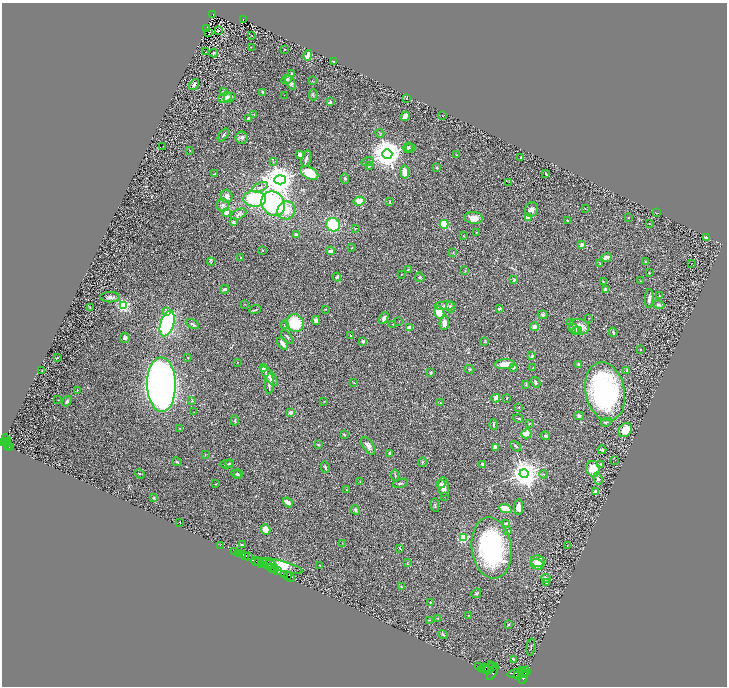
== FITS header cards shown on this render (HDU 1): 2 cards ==
NAXIS1  =                 1449
NAXIS2  =                 1368

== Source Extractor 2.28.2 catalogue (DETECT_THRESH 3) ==
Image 1449 x 1368 px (HDU 1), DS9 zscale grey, zoomed out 1/2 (1 PNG px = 2 x 2 image px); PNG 729 x 688 px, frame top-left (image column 1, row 1367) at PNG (2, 3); each listed source drawn as its Kron ellipse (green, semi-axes under 4 px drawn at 4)
Background 0.553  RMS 0.03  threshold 0.09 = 3 sigma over >= 5 px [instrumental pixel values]
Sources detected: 309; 27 cannot appear on this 1/2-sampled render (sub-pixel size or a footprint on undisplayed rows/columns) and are neither listed nor drawn; the other 282 listed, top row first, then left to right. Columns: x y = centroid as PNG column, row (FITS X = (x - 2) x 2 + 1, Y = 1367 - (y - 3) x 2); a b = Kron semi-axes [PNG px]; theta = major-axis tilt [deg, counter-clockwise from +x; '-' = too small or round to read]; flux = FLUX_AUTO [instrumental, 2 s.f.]
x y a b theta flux
213 14 3 2 - 81
244 20 3 2 - 73
206 29 2 1 - 2.3
218 31 2 1 - 35
208 32 2 1 - 2
251 35 2 1 - 1.4
251 47 3 2 - 3
285 49 2 1 - 3.5
205 52 2 1 - 43
213 53 4 3 - 4.7
308 55 5 3 - 41
334 61 3 1 - 5.5
291 74 4 2 - 7.4
287 80 5 4 - 9.1
312 81 2 2 - 2.2
290 82 8 4 -64 22
194 84 6 3 54 16
224 92 2 2 - 40
263 92 3 2 - 8.4
313 94 6 3 87 7.1
284 95 2 1 - 1.6
225 98 7 5 20 33
229 98 6 4 21 18
406 98 3 2 - 2.6
330 102 2 2 - 35
254 114 2 2 - 2.1
405 116 5 3 - 41
443 116 2 1 - 3.4
248 118 3 2 - 7.6
380 133 4 2 - 3.9
223 135 7 2 55 7.8
241 137 6 6 - 14
163 146 2 1 - 3.9
408 147 5 3 - 6.4
409 149 6 3 23 7.6
189 150 3 2 - 2.7
300 154 3 3 - 16
387 154 5 4 - 11000
456 155 3 2 - 2.3
521 157 3 2 - 6.1
306 159 8 2 76 14
368 161 6 2 18 5.8
273 162 3 2 - 3.6
369 166 2 2 - 11
437 168 2 2 - 17
405 172 6 4 -82 64
309 173 9 5 -29 120
214 174 3 2 - 3.6
546 174 4 2 - 5.1
345 178 5 3 - 8
280 180 6 4 2 11000
508 182 2 1 - 1.5
260 187 9 3 22 15
227 196 6 5 - 30
255 199 11 8 -3 380
359 201 5 4 - 49
390 202 4 2 - 3.3
273 204 13 11 -50 670
223 205 6 6 - 17
585 208 2 2 - 1.6
531 209 7 6 - 24
286 210 9 8 - 66
227 213 3 3 - 53
656 213 3 1 - 2
239 214 8 5 25 20
628 217 2 2 - 4.4
473 218 9 6 -6 50
528 218 3 3 - 72
568 221 4 2 - 4.5
233 222 3 3 - 10
649 223 2 2 - 2.1
444 224 4 4 - 140
333 225 7 6 - 280
355 228 2 2 - 3.6
476 232 2 1 - 1.7
296 235 3 3 - 15
463 236 3 2 - 2.9
706 237 4 3 - 12
581 245 2 2 - 54
352 247 3 2 - 3.5
262 250 3 2 - 3.7
331 251 4 3 - 22
453 252 3 2 - 2.6
241 257 4 2 - 3.3
606 257 5 3 - 35
211 262 4 2 - 5.1
645 262 2 2 - 10
600 263 2 2 - 3.1
691 263 2 1 - 31
408 270 4 3 - 5.9
465 271 3 2 - 3.5
649 272 2 2 - 2.4
401 274 2 1 - 2.7
337 277 4 3 - 12
420 277 5 4 - 10
514 280 4 3 - 4.9
640 281 2 1 - 1.7
603 282 3 2 - 2.3
225 289 4 3 - 14
605 290 2 2 - 62
659 296 3 2 - 3
110 297 9 5 0 19
649 298 9 3 87 22
244 304 2 2 - 1.9
659 304 6 3 -12 14
124 305 3 3 - 940
445 306 10 3 1 14
90 307 3 2 - 2.4
450 307 6 3 -85 13
325 309 3 2 - 2.1
499 309 3 2 - 14
255 310 6 2 19 6.4
166 312 4 2 - 37
439 312 6 5 - 99
543 315 5 4 - 9.3
384 318 6 4 64 17
589 318 2 2 - 2.9
316 320 4 4 - 24
399 321 2 1 - 1.7
571 322 4 3 - 10
295 323 9 8 - 190
444 323 7 4 86 30
167 324 13 6 72 670
192 324 7 3 -28 11
393 324 2 2 - 2.2
284 325 4 3 - 8.8
534 327 4 4 - 24
579 327 10 8 -10 84
409 328 4 3 - 36
574 329 5 4 - 16
576 330 4 3 - 12
579 330 4 3 - 15
613 332 5 2 - 9.6
350 335 3 2 - 4.1
287 337 8 3 -53 12
125 338 5 4 - 12
363 341 2 2 - 39
484 342 3 2 - 2.8
283 344 7 3 -51 41
640 349 3 2 - 3.1
532 356 3 2 - 11
188 357 3 2 - 2.7
57 358 2 2 - 3.5
237 362 2 2 - 2.8
505 364 10 5 3 59
578 364 3 3 - 8.7
264 367 3 2 - 79
514 367 2 2 - 17
533 368 3 2 - 3.8
469 369 5 3 - 5.8
627 370 4 3 - 5.6
42 371 2 1 - 1.9
431 373 3 2 - 7.7
269 376 12 5 -51 52
536 382 6 4 -60 9.6
354 383 3 2 - 4.6
269 384 11 4 87 21
161 385 27 14 -89 3500
526 385 4 3 - 5
77 390 2 1 - 3
605 391 29 19 -78 1100
496 398 4 3 - 48
507 398 2 2 - 3.3
58 400 2 1 - 2
67 401 5 4 - 9.7
192 401 3 3 - 9.8
324 401 2 1 - 5.4
441 403 3 2 - 2.7
519 407 2 1 - 1.7
194 412 2 2 - 1.9
291 412 2 2 - 75
579 416 5 4 - 11
518 418 5 3 - 6.4
235 421 5 3 - 5.3
606 422 5 3 - 7.2
529 423 3 2 - 3.4
493 425 5 2 - 5.8
180 428 2 2 - 3.2
625 430 7 6 - 74
526 434 5 4 - 43
345 435 3 3 - 4.7
545 436 4 3 - 7.8
6 440 5 3 - 700
6 442 2 1 - 250
3 443 3 2 - 920
7 443 2 1 - 120
318 444 3 2 - 6.2
7 445 2 2 - 280
368 446 10 5 -55 27
516 446 6 3 -46 6.1
9 447 3 2 - 270
495 447 4 3 - 16
602 450 4 4 - 7.4
390 453 3 3 - 7.3
205 455 3 2 - 2.6
615 460 2 1 - 2
177 462 5 3 - 10
422 462 4 2 - 5.5
230 463 4 3 - 4.2
226 464 6 2 5 6.4
483 464 4 3 - 16
601 464 4 3 - 9
325 467 6 2 -75 11
593 469 8 7 - 150
140 474 5 2 - 3.5
236 474 5 3 - 5.6
238 474 5 3 - 4.9
524 474 4 4 - 9300
543 474 4 2 - 4.9
395 475 6 3 -83 7.1
598 479 6 4 -66 18
360 481 2 2 - 2.1
400 483 7 3 15 8.9
216 484 3 2 - 2.1
441 484 5 3 - 13
443 487 10 5 -86 34
347 490 3 2 - 4.2
595 491 4 3 - 29
444 496 2 2 - 2.1
154 498 3 3 - 4.3
288 502 5 3 - 32
435 505 7 3 -81 7.6
519 507 8 4 89 31
505 509 6 3 -22 95
355 510 5 4 - 8.1
180 522 2 1 - 20
505 523 3 2 - 5.5
266 530 5 4 - 46
508 531 4 3 - 19
463 538 3 3 - 650
342 543 3 2 - 2.4
221 545 2 1 - 10
242 545 3 2 - 5.3
567 546 3 1 - 1.8
400 548 4 2 - 3.6
492 548 31 20 -82 890
234 551 2 1 - 30
238 553 3 2 - 190
242 555 2 1 - 950
245 556 3 2 - 46
248 556 3 1 - 110
256 561 5 2 - 850
259 561 3 1 - 560
538 561 7 6 - 51
263 563 2 2 - 410
407 563 4 2 - 3.8
262 564 3 1 - 560
269 564 6 2 8 300
537 564 7 5 -15 53
319 565 2 1 - 2.3
282 566 21 5 -16 2300
271 568 5 3 - 1000
275 569 3 2 - 770
277 571 3 2 - 1500
284 575 2 1 - 970
287 575 2 1 - 700
290 577 6 2 -30 1400
546 578 5 4 - 14
546 583 2 2 - 20
401 587 4 2 - 3.7
476 593 5 4 - 8.1
430 602 3 2 - 3.2
469 615 2 2 - 3.3
438 618 3 2 - 2.1
429 620 3 2 - 3.7
509 624 3 2 - 5.2
443 635 5 2 - 5.2
531 647 8 2 82 5.2
513 660 4 2 - 7.5
491 666 2 2 - 1700
478 667 2 1 - 360
493 667 3 2 - 2300
484 668 6 3 18 5700
489 668 7 2 73 3700
487 669 3 3 - 4800
522 671 3 2 - 1700
493 672 9 3 62 5700
523 672 7 2 50 3400
527 672 4 2 - 1400
515 673 7 3 11 6200
518 675 4 4 - 5700
523 677 7 3 69 4100
At the frame edge (FLAGS 8, measured only in part): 1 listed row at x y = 3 443
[27 sub-pixel or undisplayed-footprint detections neither listed nor drawn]